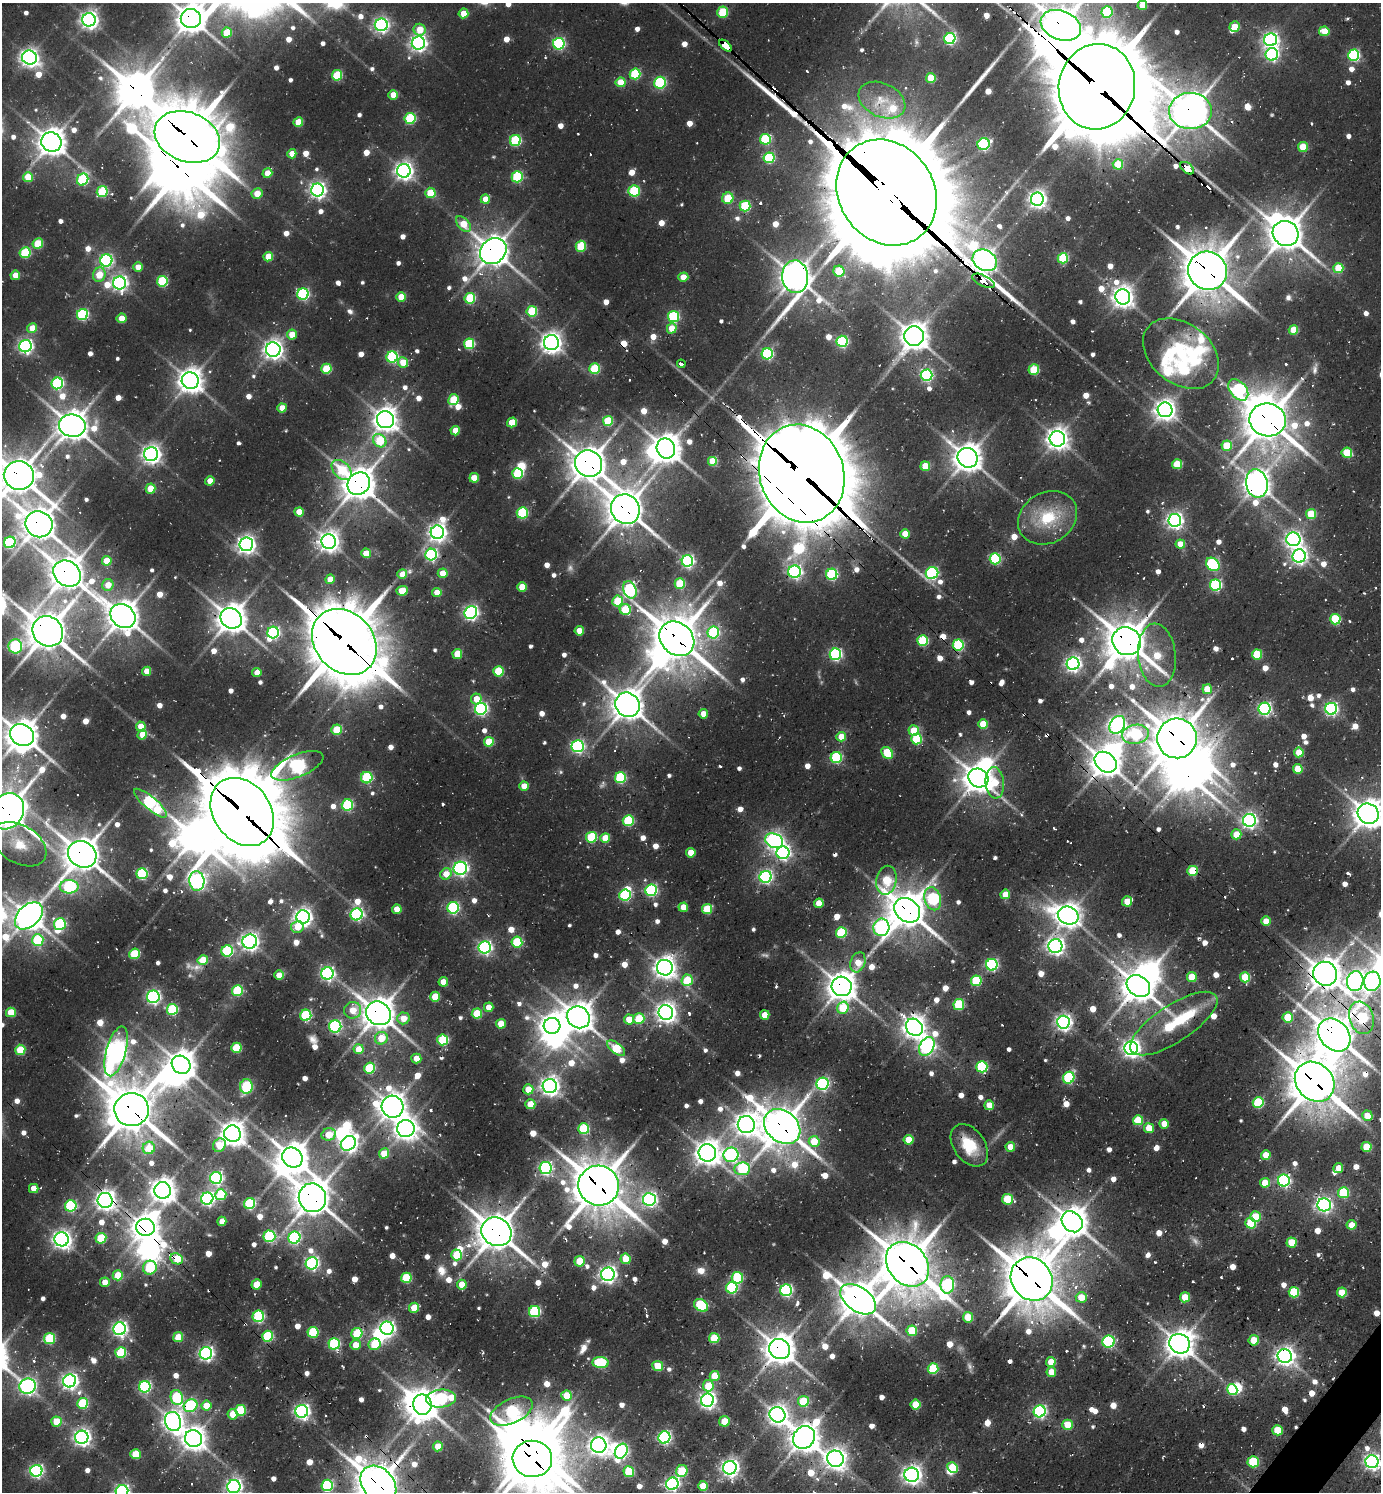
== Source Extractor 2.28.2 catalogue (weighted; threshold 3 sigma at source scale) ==
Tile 6 of 4 x 4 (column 2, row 2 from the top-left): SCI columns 1682-3060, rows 3048-4537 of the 6039 x 6026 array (HDU 1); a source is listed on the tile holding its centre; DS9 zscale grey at full resolution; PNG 1383 x 1494 px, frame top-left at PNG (2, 3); each listed source drawn as its Kron ellipse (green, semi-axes under 4 px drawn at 4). Shown black and unused: <1% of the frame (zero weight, under 2 of 3 exposures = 4% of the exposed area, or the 3 px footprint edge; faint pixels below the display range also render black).
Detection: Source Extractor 2.28.2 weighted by HDU 2 'WHT'; one run over the whole footprint, this tile lists its part. Background 0.0997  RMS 0.01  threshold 0.0456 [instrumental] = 3 sigma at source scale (4.5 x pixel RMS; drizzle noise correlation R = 1.50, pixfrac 1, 0.05/0.05 arcsec/px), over >= 5 px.
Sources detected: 960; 10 too faint to see at this stretch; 43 inside a brighter object's white glare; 26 cosmic-ray / hot-pixel residue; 3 long thin detections or spike segments (spike, bleed or trail) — neither listed nor drawn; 11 inside a brighter listed object's ellipse — not listed separately; of the other 867, all 500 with FLUX_AUTO >= 16.8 (the completeness limit of this list) listed and drawn (367 fainter detections not listed), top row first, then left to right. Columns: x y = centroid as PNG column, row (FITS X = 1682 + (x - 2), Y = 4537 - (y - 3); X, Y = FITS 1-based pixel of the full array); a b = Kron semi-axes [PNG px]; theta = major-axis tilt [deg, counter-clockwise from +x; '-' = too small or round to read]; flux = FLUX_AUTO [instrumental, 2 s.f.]
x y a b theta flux
1142 5 4 4 - 23
723 12 5 5 - 50
1107 12 6 5 - 75
463 13 5 5 - 21
191 18 10 9 - 1500
89 20 7 6 - 560
381 25 6 6 - 330
1061 25 21 14 -21 1900
1235 27 5 5 - 26
420 30 6 6 - 24
1324 31 5 5 - 31
227 33 5 5 - 36
950 39 5 5 - 170
1271 40 6 6 - 390
418 43 6 6 - 450
559 44 6 5 - 160
725 46 7 4 -43 1200
1272 54 6 6 - 250
1354 55 5 5 - 140
29 58 7 7 - 560
635 74 5 5 - 85
337 75 5 5 - 68
931 78 5 5 - 33
621 82 5 5 - 26
660 83 6 6 - 120
1097 87 43 38 79 15000
393 95 5 4 - 22
882 100 24 17 -25 27
1190 111 21 18 0 2100
410 118 5 5 - 100
298 122 5 4 - 30
187 137 34 24 -21 5200
765 139 5 5 - 89
515 140 5 5 - 95
51 142 10 9 - 1400
984 144 6 5 - 150
1303 147 5 5 - 38
292 154 4 4 - 18
769 158 5 5 - 100
1118 164 5 5 - 39
1187 168 8 5 -40 70
404 171 7 7 - 570
267 173 5 4 - 18
28 177 5 5 - 32
517 177 5 5 - 100
83 179 6 5 - 100
317 190 6 6 - 440
634 191 5 5 - 87
102 192 5 5 - 73
886 192 55 47 -56 32000
257 193 5 5 - 20
430 193 5 5 - 42
728 198 6 5 - 39
485 199 4 4 - 18
1037 199 6 6 - 530
745 206 5 5 - 84
463 224 9 5 -48 27
1286 233 13 12 - 2000
38 244 5 5 - 44
581 246 6 5 - 58
493 251 14 12 42 1600
25 253 5 5 - 83
268 257 5 4 - 31
1063 258 5 5 - 76
106 260 6 6 - 230
985 260 13 10 -30 880
138 267 4 4 - 17
1338 268 5 5 - 47
839 271 5 5 - 60
1208 271 20 19 - 3300
15 275 5 4 - 20
99 275 7 6 - 22
683 277 5 4 - 21
795 277 16 13 -83 1600
162 281 5 5 - 87
983 281 12 5 -26 320
120 283 6 6 - 380
303 294 6 5 - 150
401 297 5 4 - 30
1123 297 7 7 - 880
470 298 5 5 - 80
532 311 5 5 - 67
82 314 5 5 - 130
674 317 5 5 - 120
121 318 5 5 - 17
32 328 5 5 - 19
672 328 5 5 - 29
1293 330 5 5 - 32
292 335 5 5 - 21
914 336 10 10 - 1300
842 341 5 5 - 140
551 343 7 7 - 750
469 344 5 5 - 85
25 346 6 6 - 310
273 350 7 7 - 700
767 354 5 5 - 140
1181 354 42 30 -39 92
392 357 5 5 - 140
403 362 5 5 - 24
681 364 4 3 - 180
326 369 5 5 - 50
594 369 5 5 - 68
1034 370 5 5 - 51
926 375 6 6 - 170
190 381 8 8 - 1100
57 383 6 5 - 140
1238 390 12 8 -50 170
453 399 5 5 - 48
282 408 4 4 - 17
1165 410 7 7 - 810
385 420 9 8 - 1000
1268 420 18 16 -14 2800
608 421 5 5 - 57
512 422 5 4 - 28
72 426 13 11 -9 1600
455 431 5 4 - 24
1057 439 8 8 - 830
380 441 7 6 - 65
1227 446 5 5 - 46
666 448 10 9 - 1500
1347 453 5 5 - 51
151 454 7 7 - 610
968 458 10 9 - 1400
713 461 5 5 - 39
589 464 14 13 - 2100
1177 464 5 5 - 48
925 466 5 4 - 32
342 470 12 8 -46 51
517 473 5 5 - 83
802 474 50 42 -71 14000
19 476 15 14 - 2200
474 478 5 4 - 27
210 481 4 4 - 19
1257 483 14 10 -80 1200
359 484 12 10 48 1900
150 489 5 5 - 31
625 509 15 14 - 2100
299 512 4 4 - 19
522 513 6 5 - 87
1311 514 5 5 - 45
1048 518 31 25 30 57
1175 520 6 6 - 440
39 524 14 13 - 1700
437 532 7 6 - 550
905 534 5 4 - 23
1293 539 7 7 - 410
329 541 7 7 - 810
10 542 6 5 - 130
246 544 7 7 - 540
1180 544 5 4 - 18
366 553 5 4 - 25
431 554 6 5 - 200
1299 556 7 6 - 400
995 559 5 5 - 110
107 561 5 5 - 25
687 561 6 5 - 220
1213 564 7 6 - 140
795 572 6 6 - 250
443 573 5 4 - 21
932 573 6 6 - 190
67 574 15 12 -38 2000
402 574 5 4 - 21
832 574 5 5 - 130
330 579 4 4 - 20
680 584 5 5 - 55
108 585 6 5 - 17
1216 585 5 5 - 150
522 587 5 4 - 30
630 590 9 6 -68 210
402 591 6 5 - 33
437 592 4 4 - 19
618 601 5 5 - 49
625 610 5 5 - 55
471 612 7 6 - 320
123 616 13 11 -42 1700
231 618 11 9 -39 1600
1335 619 5 5 - 75
48 631 16 14 -43 2500
579 631 4 4 - 19
273 632 6 6 - 170
713 632 6 6 - 110
677 639 19 15 -45 3200
923 640 5 5 - 85
1127 641 15 13 -36 2500
344 642 36 29 -48 6500
958 645 5 5 - 110
15 646 7 7 - 150
457 654 5 5 - 38
835 654 6 5 - 180
1257 654 5 5 - 50
1157 655 32 19 -84 67
1073 664 6 6 - 400
147 671 4 4 - 21
498 671 5 5 - 57
257 673 4 4 - 17
1207 689 5 4 - 27
476 699 5 5 - 19
627 705 13 11 -43 1800
481 709 6 6 - 230
1265 709 6 6 - 220
1331 709 6 6 - 240
703 714 4 4 - 18
983 724 5 5 - 32
1117 725 9 7 57 500
141 727 5 5 - 19
336 730 5 5 - 47
914 730 5 5 - 36
1135 734 13 9 10 110
22 735 12 10 -31 1700
142 735 5 4 - 22
841 737 5 5 - 25
1177 738 20 19 - 3200
916 739 5 5 - 66
489 742 5 5 - 39
578 746 6 6 - 230
1299 752 5 4 - 29
887 753 6 5 - 54
836 757 5 5 - 110
1106 762 12 9 -38 1500
297 766 27 11 22 320
1298 769 5 4 - 34
367 778 6 5 - 85
620 778 5 5 - 100
978 778 10 9 - 1700
995 783 16 9 -84 36
524 786 4 4 - 19
150 803 21 6 -40 220
347 805 5 5 - 110
7 811 19 16 53 2600
242 812 37 28 -53 8400
1368 814 11 9 -35 1500
1249 820 6 6 - 360
628 821 5 5 - 88
1236 834 5 5 - 29
591 837 5 5 - 83
605 838 5 4 - 28
774 841 9 7 -21 450
19 844 29 19 -31 33
691 853 5 5 - 19
783 853 6 6 - 290
82 854 15 12 -32 2200
460 868 6 6 - 300
1193 871 5 5 - 62
142 874 5 5 - 120
446 874 6 5 - 19
766 877 6 6 - 260
886 880 14 10 78 60
197 881 9 7 -86 410
69 887 9 6 -1 160
651 890 6 5 - 160
1005 894 5 4 - 22
625 895 6 5 - 130
933 899 12 8 -74 140
1127 901 5 5 - 21
819 903 5 4 - 23
683 907 5 4 - 21
453 908 6 5 - 140
397 909 4 4 - 21
707 909 5 5 - 50
907 910 14 11 -38 2400
357 914 6 6 - 200
1068 915 10 8 -23 1100
29 916 16 10 42 1500
303 917 7 6 - 540
1266 921 5 4 - 19
60 924 6 6 - 90
297 927 6 6 - 19
881 927 9 8 - 340
841 932 5 5 - 81
38 940 6 6 - 85
250 941 7 7 - 490
517 942 5 5 - 72
1055 946 7 7 - 470
485 947 6 6 - 290
227 951 6 5 - 130
134 954 5 5 - 65
203 960 5 5 - 30
858 962 10 7 69 21
992 965 6 5 - 180
665 968 8 7 - 920
327 973 6 6 - 290
1325 974 12 11 - 1700
279 975 5 4 - 18
1192 977 5 5 - 30
1245 977 5 5 - 53
687 980 6 5 - 49
976 981 5 5 - 73
1355 981 10 8 79 590
1372 981 10 8 82 310
443 982 5 4 - 18
842 986 10 9 - 1500
1138 986 13 10 -38 2000
237 990 5 5 - 84
153 997 6 6 - 250
435 997 5 5 - 35
959 1004 5 5 - 75
489 1007 5 4 - 19
843 1008 6 5 - 46
172 1009 5 5 - 100
353 1010 8 8 - 24
11 1012 5 5 - 32
666 1012 7 7 - 720
378 1013 13 11 -37 1800
477 1014 5 5 - 52
306 1015 5 5 - 100
765 1015 5 4 - 24
578 1017 12 10 -34 1700
1288 1017 5 5 - 42
403 1018 6 6 - 19
1361 1018 17 12 -73 120
629 1019 5 5 - 20
639 1019 5 5 - 54
1063 1022 6 6 - 450
501 1024 5 5 - 28
1174 1024 50 18 33 100
335 1026 6 6 - 180
552 1026 8 8 - 1000
914 1027 9 8 - 990
1334 1035 18 14 -49 2500
381 1038 6 6 - 29
443 1040 5 5 - 85
927 1046 10 7 59 340
236 1048 5 5 - 55
616 1048 10 5 -38 57
1131 1048 7 7 - 580
359 1049 5 5 - 26
20 1050 5 5 - 48
116 1051 25 10 74 880
416 1059 5 5 - 17
181 1065 10 8 -39 1500
982 1067 5 5 - 110
369 1068 5 5 - 74
1069 1078 6 5 - 110
1315 1082 21 18 -45 3500
823 1084 6 6 - 220
246 1086 7 6 - 71
550 1086 7 7 - 630
528 1089 5 5 - 24
1258 1103 5 5 - 85
530 1104 5 5 - 28
989 1105 5 5 - 22
392 1107 11 10 - 1300
132 1110 17 16 - 3400
1367 1116 5 5 - 25
1138 1120 5 5 - 44
1164 1124 5 4 - 18
746 1125 8 8 - 950
782 1127 20 15 -41 2600
1149 1128 5 5 - 28
406 1129 9 8 - 980
584 1129 5 5 - 82
232 1134 8 8 - 1200
329 1134 7 6 - 22
909 1140 5 5 - 27
814 1141 5 5 - 32
348 1143 8 6 40 470
219 1145 7 6 - 25
969 1145 23 15 -55 38
1010 1147 5 5 - 17
1366 1147 5 5 - 43
149 1148 6 6 - 25
384 1153 5 5 - 27
707 1153 9 8 - 1100
731 1155 7 7 - 240
1266 1155 5 4 - 27
292 1158 11 9 -40 1800
545 1168 6 6 - 250
1338 1168 5 5 - 18
742 1169 7 6 - 84
216 1178 6 6 - 220
1284 1181 6 6 - 240
1265 1183 5 5 - 27
599 1186 20 20 - 3500
34 1188 4 4 - 18
163 1190 8 8 - 1100
1343 1193 5 5 - 77
221 1195 5 5 - 65
312 1198 14 13 - 2200
207 1199 6 6 - 290
649 1199 6 6 - 290
1007 1199 5 5 - 59
105 1200 7 7 - 750
250 1204 5 5 - 95
1324 1205 6 6 - 330
71 1206 6 5 - 120
1256 1217 5 5 - 32
222 1221 4 4 - 17
1072 1222 11 9 -46 1700
1251 1223 5 5 - 65
1352 1225 5 5 - 17
145 1227 9 8 - 1200
496 1232 15 14 - 2500
269 1236 6 5 - 120
101 1238 5 5 - 60
294 1238 6 6 - 170
62 1239 7 7 - 590
1292 1242 5 5 - 33
457 1255 5 5 - 55
177 1259 6 5 - 50
626 1259 5 5 - 29
580 1261 5 5 - 34
312 1263 6 6 - 250
908 1264 24 19 -49 4000
150 1268 7 6 - 74
608 1274 7 6 - 450
118 1275 5 5 - 39
406 1278 5 5 - 65
737 1278 6 5 - 96
1032 1279 22 20 -53 4300
105 1282 5 4 - 20
256 1284 5 5 - 27
462 1285 5 5 - 22
947 1285 9 6 88 170
732 1288 6 5 - 130
786 1290 6 6 - 200
1294 1292 5 5 - 74
1342 1292 5 5 - 34
1081 1297 5 5 - 26
1185 1297 5 5 - 27
858 1299 20 12 -35 2400
701 1305 7 5 -36 100
414 1308 5 5 - 30
535 1312 5 5 - 120
258 1316 6 5 - 120
968 1317 5 5 - 32
387 1328 6 6 - 340
120 1329 6 6 - 350
912 1331 5 5 - 47
313 1332 5 5 - 77
357 1334 5 5 - 59
267 1336 5 5 - 79
178 1337 5 5 - 33
50 1338 5 5 - 84
714 1338 5 5 - 45
1254 1340 5 5 - 36
1108 1342 6 6 - 160
334 1344 6 5 - 130
375 1344 6 5 - 41
1180 1344 10 9 - 1500
355 1345 5 5 - 18
780 1349 11 10 - 1700
121 1353 5 5 - 77
206 1353 6 6 - 320
1285 1356 7 7 - 650
1051 1362 5 5 - 21
600 1363 8 5 -5 80
658 1366 5 5 - 40
933 1369 5 5 - 73
1051 1372 5 5 - 21
715 1376 5 5 - 31
70 1381 6 6 - 430
27 1386 8 7 - 410
708 1386 6 5 - 32
145 1387 6 5 - 160
1232 1390 6 5 - 65
567 1396 5 5 - 36
177 1398 7 6 - 99
441 1398 15 9 5 160
707 1400 6 6 - 450
803 1401 5 5 - 56
83 1403 5 5 - 77
916 1404 5 5 - 35
422 1405 10 9 - 1700
191 1406 7 6 - 130
206 1406 5 5 - 24
240 1410 5 5 - 75
302 1411 6 6 - 380
511 1411 23 12 25 150
1040 1411 6 6 - 220
233 1414 5 5 - 22
778 1415 8 7 - 700
173 1421 10 8 -66 730
724 1421 5 5 - 26
56 1422 5 5 - 28
1068 1425 5 5 - 29
1277 1430 5 5 - 35
82 1437 6 6 - 510
664 1437 6 6 - 230
804 1437 12 10 52 1700
193 1439 9 8 - 1100
599 1445 8 8 - 750
438 1446 5 5 - 24
621 1451 8 6 62 250
136 1454 5 5 - 41
532 1459 20 18 -5 4200
835 1459 8 8 - 830
1253 1462 5 5 - 64
1372 1462 6 6 - 430
730 1468 7 6 - 520
952 1468 5 5 - 40
36 1471 6 6 - 250
682 1471 6 5 - 55
629 1472 5 5 - 54
912 1475 7 7 - 670
378 1484 21 15 -49 3100
672 1484 6 6 - 290
327 1485 6 5 - 140
703 1486 5 5 - 29
234 1487 6 6 - 420
122 1491 6 6 - 290
Overlapping masked pixels (flux is a lower limit): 61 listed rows (the first 20) at x y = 191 18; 1061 25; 725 46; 1097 87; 1190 111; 187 137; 1187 168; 886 192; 493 251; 985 260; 1208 271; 795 277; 983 281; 1268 420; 589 464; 802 474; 19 476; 1257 483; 359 484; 625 509
Isophote crosses this tile's border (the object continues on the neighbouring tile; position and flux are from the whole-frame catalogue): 15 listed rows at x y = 1142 5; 191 18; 1061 25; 1097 87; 19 476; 22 735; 7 811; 1368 814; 19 844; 1372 981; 532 1459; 1372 1462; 378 1484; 234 1487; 122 1491